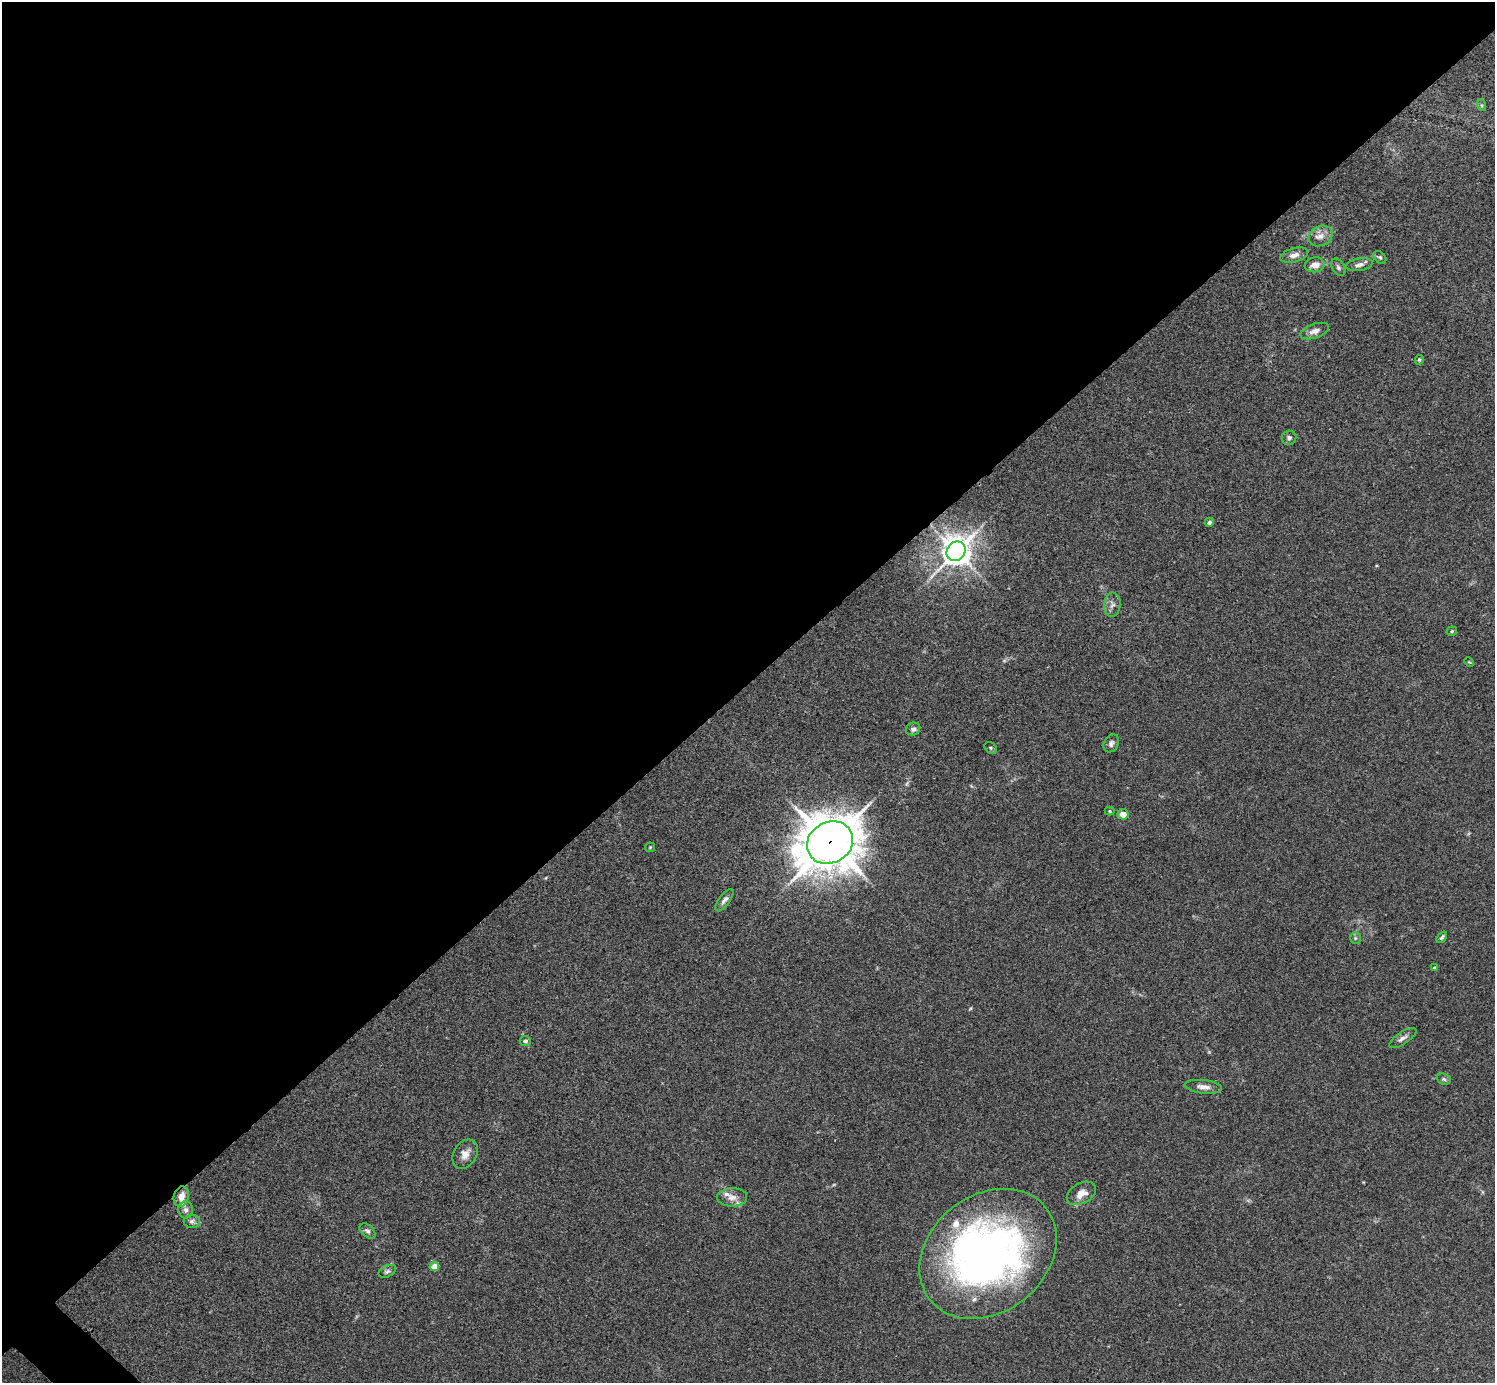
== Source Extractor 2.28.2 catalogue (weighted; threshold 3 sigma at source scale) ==
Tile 2 of 4 x 4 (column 2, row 1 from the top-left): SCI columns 1498-2990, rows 4303-5683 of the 5984 x 5984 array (HDU 1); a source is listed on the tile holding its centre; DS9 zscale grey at full resolution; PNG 1497 x 1385 px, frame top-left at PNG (2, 2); each listed source drawn as its Kron ellipse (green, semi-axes under 4 px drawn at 4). Shown black and unused: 50% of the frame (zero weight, under 3 of 4 exposures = <1% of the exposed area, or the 3 px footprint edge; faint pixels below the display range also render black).
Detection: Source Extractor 2.28.2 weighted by HDU 2 'WHT'; one run over the whole footprint, this tile lists its part. Background 0.0342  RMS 0.0047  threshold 0.0212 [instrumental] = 3 sigma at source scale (4.5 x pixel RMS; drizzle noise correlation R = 1.50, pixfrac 1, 0.05/0.05 arcsec/px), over >= 5 px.
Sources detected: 47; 1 too faint to see at this stretch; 1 inside a brighter object's white glare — neither listed nor drawn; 5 inside a brighter listed object's ellipse — not listed separately; the other 40 listed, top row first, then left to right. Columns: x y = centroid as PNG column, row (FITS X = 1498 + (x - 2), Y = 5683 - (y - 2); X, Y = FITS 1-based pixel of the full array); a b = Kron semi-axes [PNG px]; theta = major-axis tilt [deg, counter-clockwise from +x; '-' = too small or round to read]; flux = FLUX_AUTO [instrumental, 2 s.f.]
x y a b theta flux
1481 105 6 4 -71 0.66
1320 236 12 9 27 3.4
1294 255 14 7 15 2.8
1380 257 7 5 -47 0.89
1315 265 10 7 9 4
1359 265 13 6 9 2.3
1338 267 9 6 -58 1.2
1315 331 15 7 19 2.9
1419 360 5 4 - 0.66
1289 438 7 7 - 1.2
1209 522 5 4 - 1.1
956 551 10 9 - 680
1112 605 12 8 85 2.3
1452 631 5 4 - 0.64
1469 662 5 3 - 0.41
913 729 7 6 - 1.3
1111 743 9 7 58 1.6
991 748 6 5 - 0.74
1110 811 5 4 - 0.56
1123 814 5 5 - 4.1
830 843 24 20 29 1700
650 847 5 5 - 0.52
724 900 13 5 53 1.8
1442 937 6 3 49 0.89
1355 938 6 5 - 0.8
1435 968 4 4 - 1.8
1403 1038 16 6 34 2.2
525 1041 5 5 - 1
1444 1079 7 5 -22 0.89
1203 1087 19 6 -6 3.2
465 1154 15 11 59 4
1081 1193 16 10 29 4.7
181 1197 10 7 75 4.1
732 1197 15 9 1 3.5
186 1210 8 7 - 1.8
192 1221 8 7 - 1.4
367 1231 9 6 -42 1.3
988 1254 74 58 39 250
434 1266 5 4 - 7.5
387 1271 9 5 26 1.2
Overlapping masked pixels (flux is a lower limit): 1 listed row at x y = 830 843